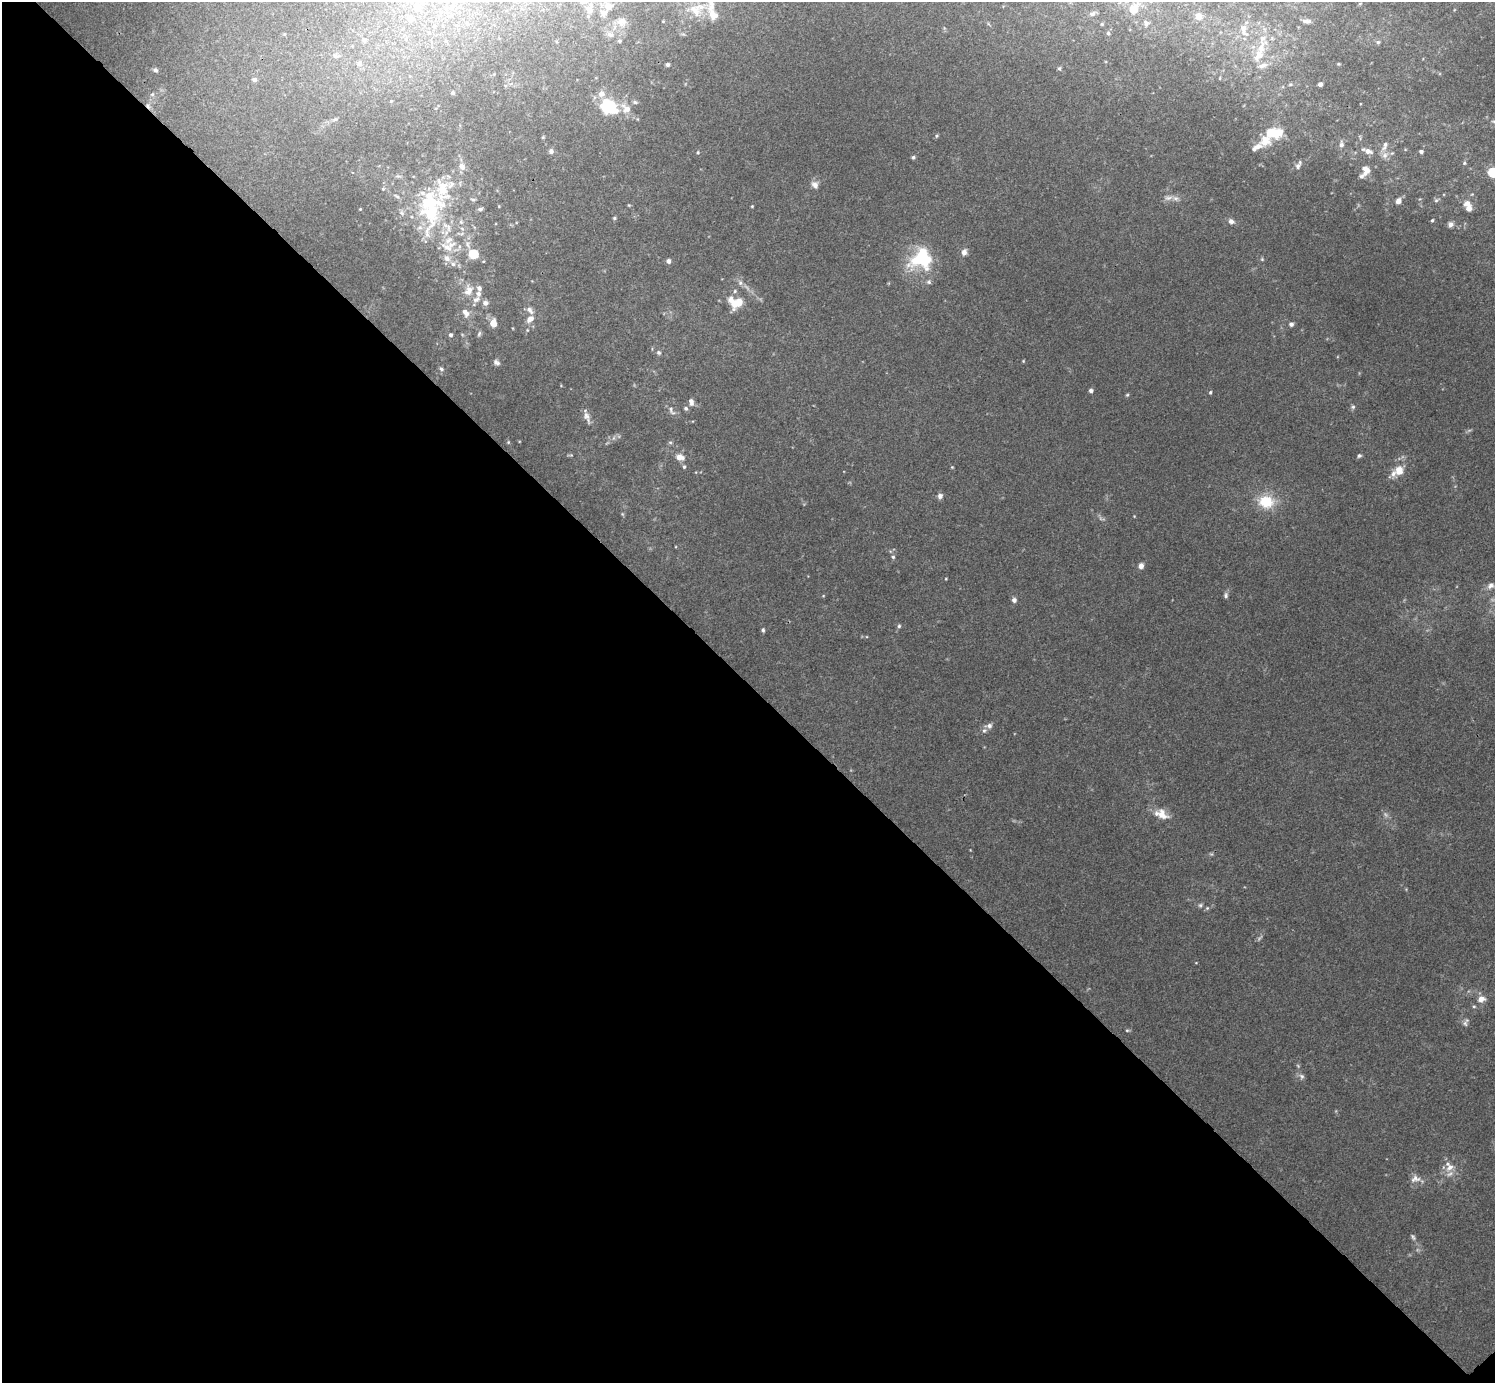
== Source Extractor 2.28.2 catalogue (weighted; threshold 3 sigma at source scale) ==
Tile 14 of 4 x 4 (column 2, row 4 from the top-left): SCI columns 1498-2990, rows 159-1539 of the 5984 x 5984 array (HDU 1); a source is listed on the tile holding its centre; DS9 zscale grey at full resolution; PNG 1497 x 1385 px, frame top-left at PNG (2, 2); no overlay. Shown black and unused: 51% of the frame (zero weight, under 3 of 4 exposures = <1% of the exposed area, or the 3 px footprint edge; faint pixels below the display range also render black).
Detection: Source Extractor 2.28.2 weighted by HDU 2 'WHT'; one run over the whole footprint, this tile lists its part. Background 0.0342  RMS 0.0047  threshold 0.0212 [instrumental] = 3 sigma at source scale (4.5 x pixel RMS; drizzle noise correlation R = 1.50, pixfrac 1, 0.05/0.05 arcsec/px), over >= 5 px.
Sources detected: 159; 3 too faint to see at this stretch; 1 cosmic-ray / hot-pixel residue — not listed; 26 inside a brighter listed object's ellipse — not listed separately; the other 129 listed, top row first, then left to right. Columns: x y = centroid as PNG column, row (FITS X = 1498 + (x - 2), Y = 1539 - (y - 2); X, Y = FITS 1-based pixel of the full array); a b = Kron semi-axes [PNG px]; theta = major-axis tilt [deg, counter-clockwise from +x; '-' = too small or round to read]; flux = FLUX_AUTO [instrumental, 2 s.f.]
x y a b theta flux
454 2 7 4 -45 0.92
608 6 9 8 - 2.8
417 8 18 12 -63 8
1134 9 8 6 54 8.4
590 10 11 8 77 3
695 10 20 16 -55 8.8
1092 14 7 5 20 1.1
713 15 13 10 -53 4.8
1198 16 7 7 - 3.8
622 21 13 10 18 3.6
1307 21 12 5 -4 1.8
1146 23 9 6 -84 1.2
434 26 6 4 -45 0.66
1244 29 17 9 -73 4.6
1108 33 4 4 - 0.55
284 34 5 3 - 0.46
610 34 9 6 -26 1.7
364 40 7 6 - 1.3
619 41 5 4 - 0.8
1378 42 5 5 - 0.88
1261 47 23 10 78 8.7
336 56 13 7 -4 2.4
359 63 7 7 - 2.1
667 64 4 4 - 1.1
1338 64 5 4 - 0.55
1059 68 5 4 - 0.75
155 70 6 5 - 1.3
1220 78 5 3 - 0.36
254 80 7 6 - 1.6
1320 84 4 4 - 2
453 93 5 4 - 0.78
152 94 6 4 1 0.79
391 101 4 3 - 0.44
635 102 6 5 - 0.87
609 106 18 13 -24 27
335 119 8 5 20 1.1
1494 121 6 4 -7 0.8
1274 133 17 10 2 14
936 136 6 4 89 0.6
543 137 5 3 - 0.42
1341 144 8 6 -89 1.8
1385 146 14 7 68 3.1
1256 147 20 8 33 4
551 151 6 5 - 1.2
1367 151 14 7 -20 3.5
1421 151 5 4 - 1.2
698 152 5 4 - 0.54
913 157 5 5 - 0.81
1464 163 6 5 - 0.82
462 166 9 7 -62 2.7
1298 166 9 7 69 1.6
1366 170 11 9 -86 4.9
1492 172 5 5 - 26
815 185 11 8 -60 2.5
383 189 4 4 - 0.36
397 196 7 4 -33 0.7
1168 198 13 6 10 2.4
473 200 6 4 -1 0.67
1436 200 7 5 36 0.97
1398 201 7 6 - 2.5
1467 203 10 8 9 3.5
629 205 4 4 - 0.46
752 206 3 3 - 0.45
431 207 61 32 85 51
360 209 3 3 - 0.33
480 209 6 4 18 1.2
614 218 5 4 - 0.72
1432 220 4 3 - 0.59
1231 221 8 6 -26 2
1451 224 8 7 - 1.7
467 245 13 7 -70 3
964 252 8 7 - 2.4
473 254 10 8 -25 11
447 258 12 9 -42 3.7
921 259 30 26 34 28
1262 259 5 5 - 0.59
668 261 5 5 - 1.6
740 283 7 6 - 1.4
468 290 17 12 69 6.4
485 303 8 7 - 2.2
735 304 22 11 -51 7.6
530 310 12 7 -48 2.1
466 313 12 8 -56 3.4
530 319 9 6 41 3.2
493 323 10 7 -86 4.3
1291 324 6 5 - 1.2
479 334 7 5 73 0.95
451 335 5 4 - 1.2
659 353 6 5 - 1.1
1023 361 4 3 - 0.41
496 362 8 6 -33 1.5
441 369 7 5 -41 1
1091 390 4 4 - 1.4
1210 392 5 4 - 0.6
1127 395 5 4 - 0.61
691 402 10 7 -76 2.1
1353 407 6 5 - 0.96
686 408 6 6 - 0.96
671 409 13 6 -79 1.9
587 417 18 8 -69 3
508 442 5 4 - 0.56
670 442 6 4 -1 0.67
1359 456 6 5 - 0.85
680 457 12 8 -14 3.6
684 467 5 4 - 0.7
952 467 4 4 - 0.41
1399 470 12 11 - 5.9
940 496 6 6 - 1.9
1266 502 14 12 -10 16
622 514 5 5 - 0.6
893 557 5 5 - 0.78
1141 566 6 5 - 2.7
1490 586 12 9 28 2.9
1226 595 8 6 -87 1.2
1014 600 5 5 - 2
899 626 5 5 - 0.81
763 630 5 4 - 0.87
989 726 10 7 7 1.9
1161 814 19 11 -24 6.5
1200 905 7 5 1 0.99
1207 908 6 4 45 0.7
1481 999 9 7 22 3.6
1474 1006 5 4 - 0.65
1466 1022 13 6 68 1.6
1127 1030 5 4 - 0.63
1302 1076 8 6 -52 1.4
1450 1167 14 9 38 4.4
1415 1179 14 10 10 3.2
1413 1237 9 5 -66 1.1
Isophote crosses this tile's border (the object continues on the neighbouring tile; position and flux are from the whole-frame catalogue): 5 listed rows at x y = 454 2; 417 8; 590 10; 1494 121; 1492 172